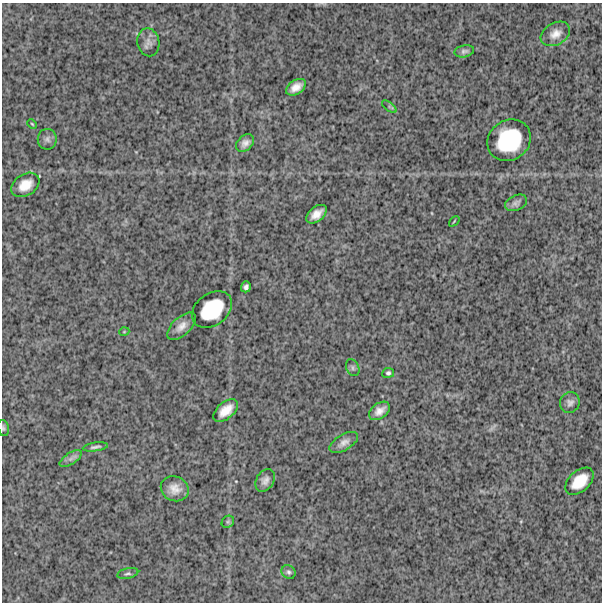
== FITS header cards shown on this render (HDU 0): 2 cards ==
NAXIS1  =                  600
NAXIS2  =                  600

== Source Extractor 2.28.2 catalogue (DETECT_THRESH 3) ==
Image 600 x 600 px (HDU 0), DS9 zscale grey, 1 PNG px = 1 image px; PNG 604 x 604 px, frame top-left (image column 1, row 600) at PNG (2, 3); each listed source drawn as its Kron ellipse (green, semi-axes under 4 px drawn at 4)
Background 1470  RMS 280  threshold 842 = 3 sigma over >= 5 px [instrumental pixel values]
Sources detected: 32; all 32 listed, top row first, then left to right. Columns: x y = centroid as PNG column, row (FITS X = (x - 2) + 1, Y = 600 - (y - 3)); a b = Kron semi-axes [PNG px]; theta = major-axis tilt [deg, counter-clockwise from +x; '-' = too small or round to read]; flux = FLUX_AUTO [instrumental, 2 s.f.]
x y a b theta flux
555 34 16 11 29 1.8e+05
148 42 14 11 -79 1.2e+05
464 51 10 6 11 5.5e+04
296 87 11 7 34 1.6e+05
389 107 8 4 -38 3.5e+04
32 124 5 3 - 1.8e+04
47 139 10 9 - 7.1e+04
509 140 22 20 37 1.1e+06
245 143 10 7 43 1.0e+05
25 185 15 10 34 2.6e+05
516 203 11 7 24 6.9e+04
317 214 12 7 39 1.7e+05
454 221 6 2 45 1.5e+04
246 287 5 4 - 5.4e+04
212 310 22 16 38 7.5e+05
181 326 18 9 42 1.6e+05
124 332 5 3 - 1.6e+04
353 368 9 6 -63 4.7e+04
388 373 6 5 - 3.5e+04
570 402 10 9 - 8.9e+04
226 410 14 8 40 2.4e+05
380 411 12 7 36 1.4e+05
3 428 8 5 -77 3.8e+04
344 442 16 8 31 1.2e+05
95 447 12 3 8 5.5e+04
71 459 12 5 33 7.7e+04
265 480 12 8 58 1.0e+05
580 481 17 10 43 3.8e+05
175 489 14 12 -24 2.1e+05
228 522 7 5 44 3.1e+04
289 572 7 6 - 4.7e+04
128 573 11 5 13 4.8e+04
At the frame edge (FLAGS 8, measured only in part): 1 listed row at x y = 3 428